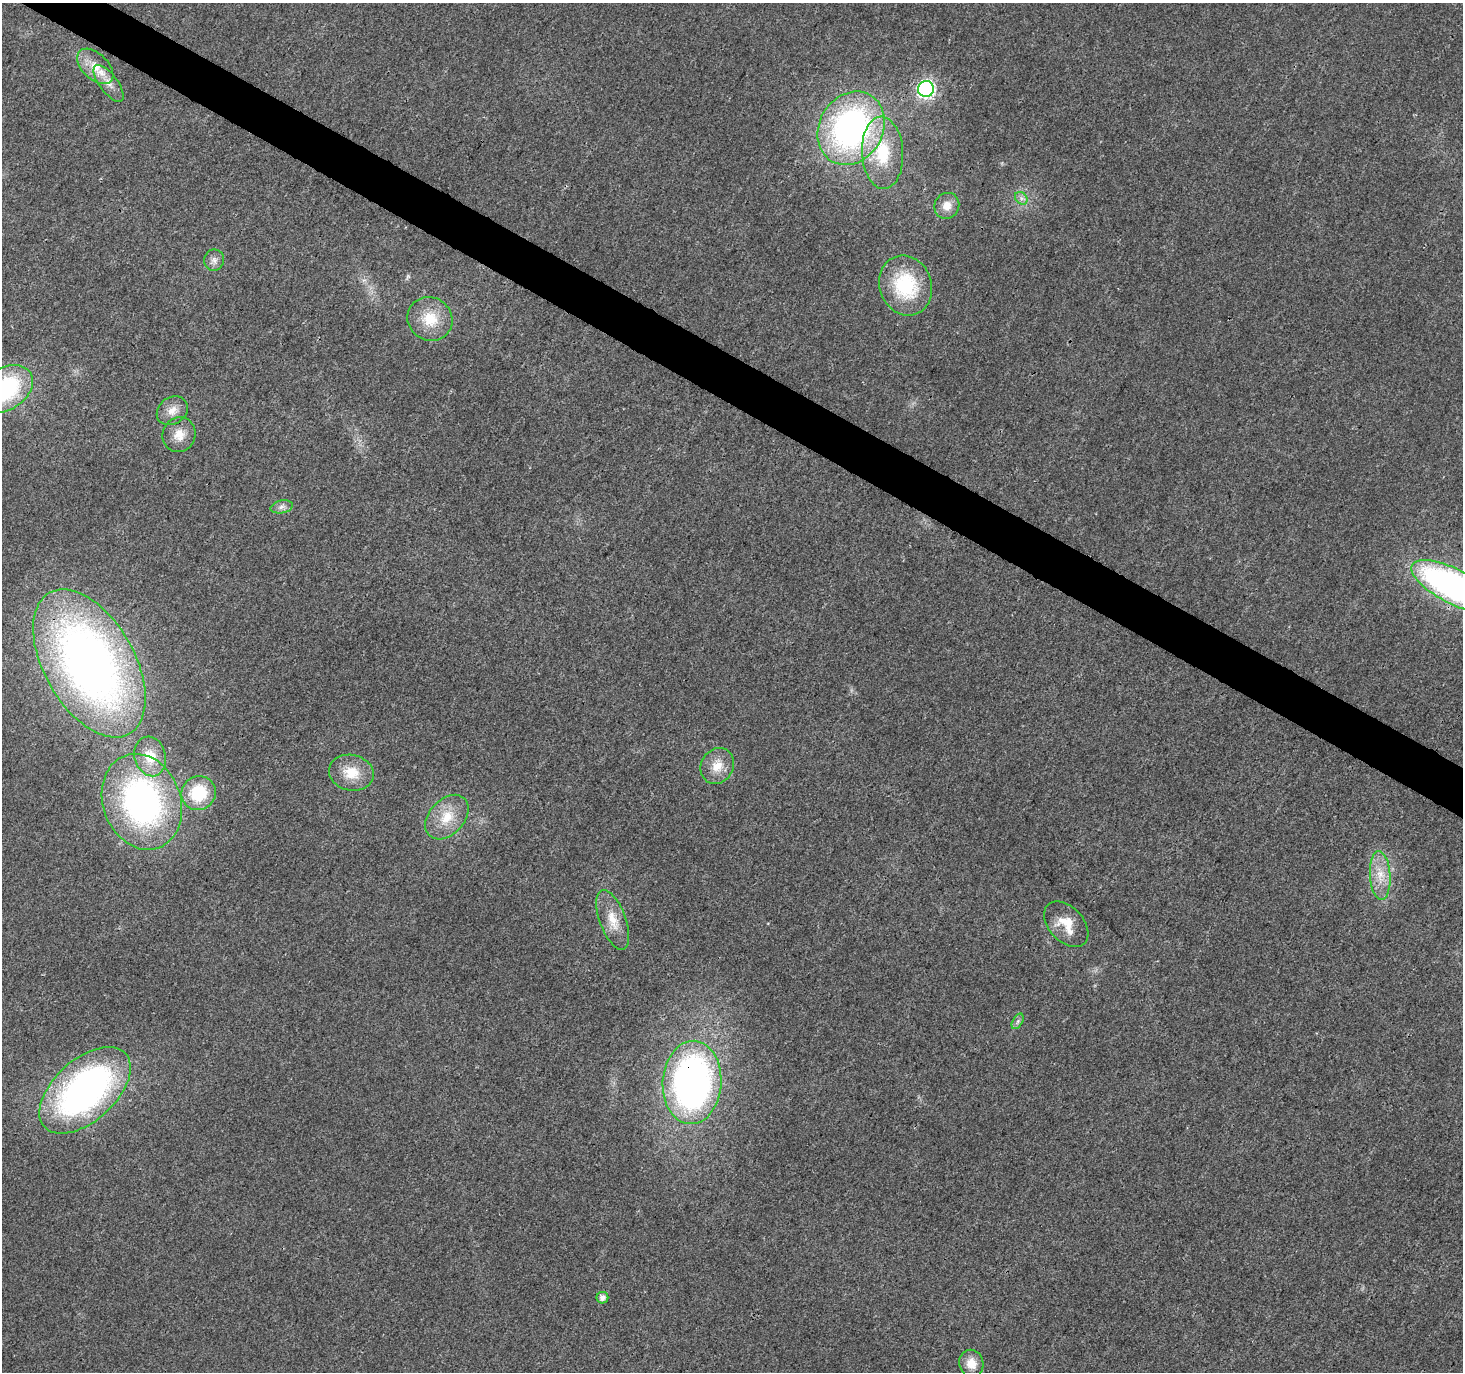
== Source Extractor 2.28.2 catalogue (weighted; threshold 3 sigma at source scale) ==
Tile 11 of 4 x 4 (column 3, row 3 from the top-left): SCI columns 2925-4385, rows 1563-2932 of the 5855 x 5931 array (HDU 1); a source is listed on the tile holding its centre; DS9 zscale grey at full resolution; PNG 1465 x 1374 px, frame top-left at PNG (2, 3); each listed source drawn as its Kron ellipse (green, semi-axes under 4 px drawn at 4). Shown black and unused: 3% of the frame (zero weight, under 3 of 4 exposures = <1% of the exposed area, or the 3 px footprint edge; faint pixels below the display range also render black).
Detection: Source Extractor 2.28.2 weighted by HDU 2 'WHT'; one run over the whole footprint, this tile lists its part. Background 0.00519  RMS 0.0025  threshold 0.0111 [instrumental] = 3 sigma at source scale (4.5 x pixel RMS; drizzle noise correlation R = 1.50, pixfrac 1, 0.0396/0.0396 arcsec/px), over >= 5 px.
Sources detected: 30; all 30 listed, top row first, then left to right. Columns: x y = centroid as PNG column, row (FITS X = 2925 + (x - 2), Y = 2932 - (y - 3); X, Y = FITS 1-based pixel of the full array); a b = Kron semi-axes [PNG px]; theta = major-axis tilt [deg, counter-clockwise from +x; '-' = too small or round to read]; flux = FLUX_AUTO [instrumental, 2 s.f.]
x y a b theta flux
95 66 22 13 -44 4.7
109 83 22 9 -53 3
926 89 8 7 - 64
851 128 38 32 60 78
883 153 36 20 -87 14
1021 198 7 5 -46 0.82
947 206 13 12 - 2.8
214 260 10 10 - 1.4
906 286 30 26 -69 19
430 319 23 21 -33 7.7
5 389 30 21 32 30
172 411 16 13 35 3.1
179 435 17 16 - 3.9
282 507 11 6 12 1.1
1453 586 46 17 -27 98
89 663 81 45 -60 170
150 756 20 15 -75 5.5
717 766 19 16 60 4.4
351 773 22 18 -12 6.3
199 793 17 17 - 12
142 802 49 39 -69 77
447 817 25 17 47 6.9
1380 876 24 10 -87 4.8
613 920 31 13 -70 5.5
1066 924 26 17 -47 5.8
1018 1021 8 5 60 0.66
692 1082 42 29 86 110
85 1090 55 30 42 93
602 1298 6 6 - 1.4
971 1363 14 12 -71 3.4
Overlapping masked pixels (flux is a lower limit): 3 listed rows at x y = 926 89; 1453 586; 692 1082
Isophote crosses this tile's border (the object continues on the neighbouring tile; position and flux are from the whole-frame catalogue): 2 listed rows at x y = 5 389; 1453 586